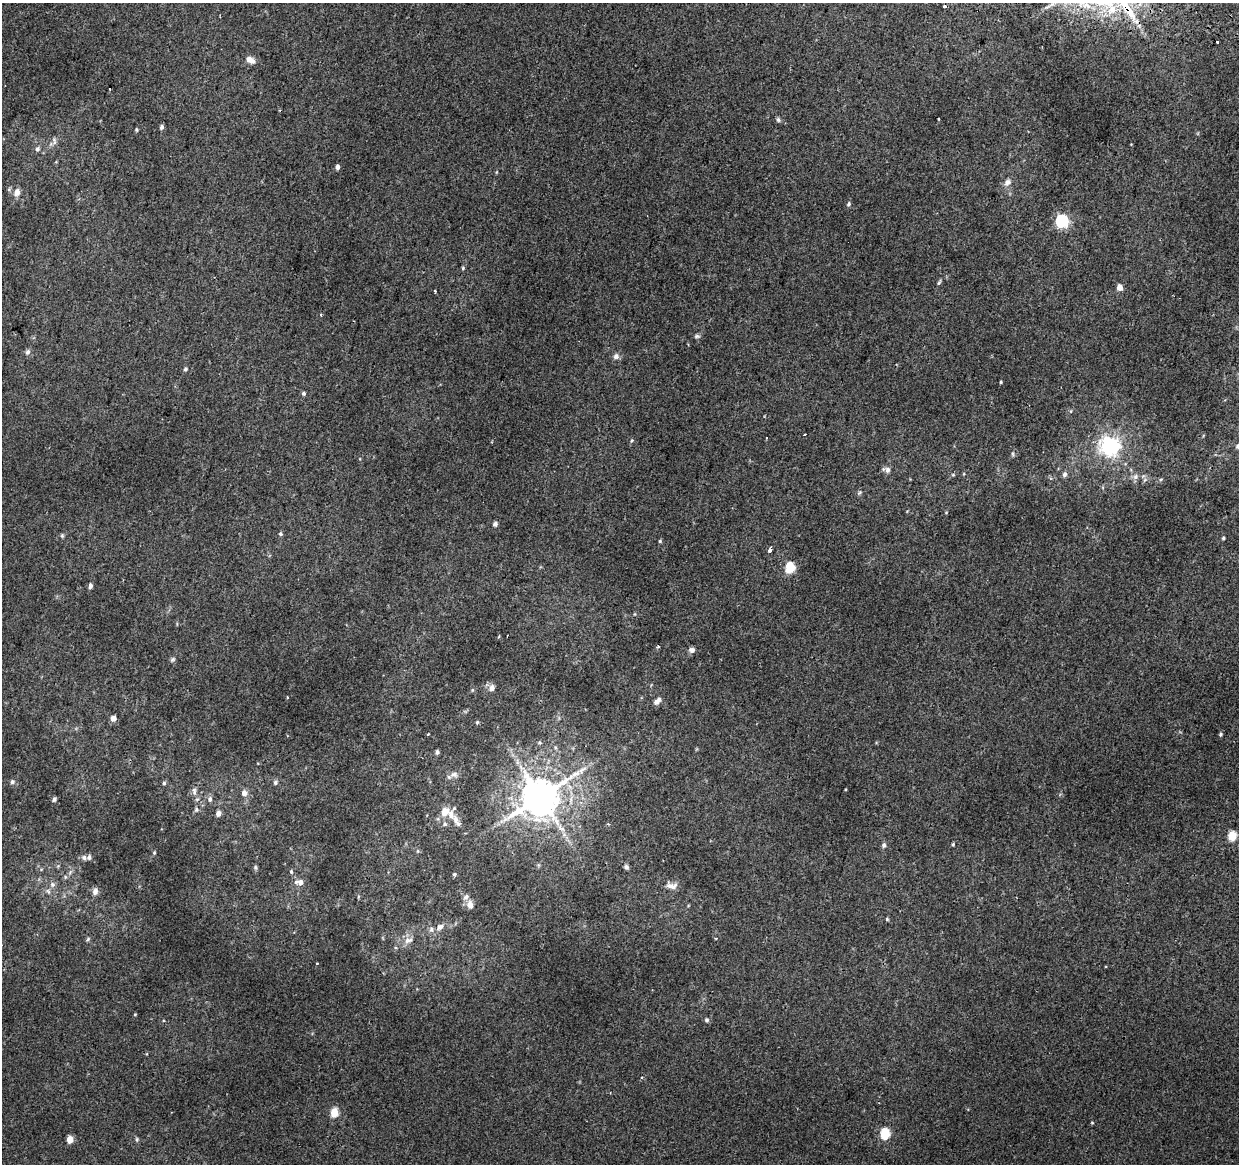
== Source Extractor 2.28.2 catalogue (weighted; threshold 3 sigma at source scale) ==
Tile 10 of 4 x 4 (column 2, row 3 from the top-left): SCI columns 1250-2486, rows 1444-2605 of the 4984 x 5270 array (HDU 1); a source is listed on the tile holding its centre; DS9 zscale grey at full resolution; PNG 1241 x 1166 px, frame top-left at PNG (2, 3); no overlay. Shown black and unused: <1% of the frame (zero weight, under 2 of 3 exposures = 3% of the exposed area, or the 3 px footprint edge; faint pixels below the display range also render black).
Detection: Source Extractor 2.28.2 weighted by HDU 2 'WHT'; one run over the whole footprint, this tile lists its part. Background 0.00417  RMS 0.0043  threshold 0.0193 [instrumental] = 3 sigma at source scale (4.5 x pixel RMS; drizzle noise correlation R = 1.50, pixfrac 1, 0.0396/0.0396 arcsec/px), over >= 5 px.
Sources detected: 111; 1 cosmic-ray / hot-pixel residue — not listed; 7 inside a brighter listed object's ellipse — not listed separately; the other 103 listed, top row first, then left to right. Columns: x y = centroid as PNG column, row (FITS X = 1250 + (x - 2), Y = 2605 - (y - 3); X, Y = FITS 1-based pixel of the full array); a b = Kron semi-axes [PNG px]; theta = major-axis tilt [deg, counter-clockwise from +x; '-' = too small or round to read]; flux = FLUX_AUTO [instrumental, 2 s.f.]
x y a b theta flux
944 6 4 3 - 3.7
1217 42 3 3 - 3.3
250 60 12 7 -22 3.1
110 89 3 2 - 0.38
938 119 3 2 - 0.37
778 120 7 5 -68 0.79
162 127 5 4 - 1.1
136 130 5 4 - 0.52
54 141 12 6 -87 1.5
37 149 7 6 - 1.1
337 167 5 4 - 1.7
1007 182 10 8 42 2.2
17 192 8 7 - 2.9
848 204 6 5 - 0.79
1061 221 6 6 - 73
463 268 4 4 - 0.48
939 282 9 4 63 0.72
1119 287 4 4 - 4.7
435 291 3 3 - 0.68
697 336 8 5 9 0.89
28 352 8 6 66 1.3
616 356 8 7 - 1.8
185 369 5 5 - 0.86
1001 382 3 3 - 0.44
304 393 4 4 - 1.4
1071 411 5 3 - 0.48
805 434 3 3 - 0.65
766 438 3 3 - 0.69
631 440 5 4 - 0.55
1110 446 7 7 - 190
1238 446 7 7 - 1.6
1013 454 6 4 -88 0.61
888 470 7 6 - 1.9
1064 474 7 6 - 1.4
1135 477 9 7 48 1.8
1161 479 6 4 57 0.62
1145 480 7 4 46 0.92
859 493 7 4 31 0.66
495 524 6 5 - 1.1
281 534 5 5 - 0.77
62 536 6 5 - 0.68
1223 538 4 4 - 0.53
660 541 4 4 - 0.55
770 550 4 3 - 4.1
790 567 6 5 - 25
90 586 5 4 - 1.6
635 614 5 4 - 0.41
658 647 4 4 - 0.82
692 650 7 6 - 1.7
172 659 8 5 39 0.85
492 688 9 7 76 2.2
472 690 6 3 72 0.49
657 701 10 5 44 2.1
113 718 5 5 - 2.8
477 722 5 4 - 0.53
428 734 3 3 - 0.78
1221 734 5 4 - 0.66
540 742 6 4 17 0.58
555 747 7 5 -89 0.8
437 752 4 4 - 1
454 775 11 8 2 2.1
12 782 6 6 - 1.2
275 782 6 5 - 0.95
164 783 5 4 - 0.67
194 791 10 5 -79 1.4
244 793 8 7 - 2.2
540 797 12 10 40 1400
54 799 5 4 - 1
210 799 7 6 - 1.3
196 809 6 5 - 0.81
445 811 13 11 64 5
218 813 5 5 - 2.3
456 821 21 8 -59 4
608 824 5 3 - 0.47
564 835 7 4 -19 1
1232 836 5 5 - 17
953 844 4 3 - 0.55
884 845 7 5 65 1.1
418 851 6 4 89 0.53
154 853 5 4 - 0.49
84 857 7 7 - 1.3
255 867 6 5 - 0.76
626 867 6 5 - 1.1
70 872 9 4 67 1.1
291 872 6 4 -70 0.64
455 874 4 4 - 1.1
300 882 11 7 -6 2.8
53 884 7 7 - 1.4
671 886 16 9 -9 2.9
95 891 10 7 76 1.9
470 905 10 7 -74 2.7
887 919 4 4 - 0.61
440 927 10 7 41 2
88 939 6 4 47 0.67
408 940 13 7 16 2.7
317 963 3 3 - 0.5
135 1014 4 3 - 0.36
707 1020 6 5 - 0.9
334 1113 5 5 - 13
1092 1123 5 3 - 0.36
885 1134 6 5 - 27
70 1139 5 5 - 7.4
137 1139 6 5 - 0.69
Overlapping masked pixels (flux is a lower limit): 1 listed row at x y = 944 6
Isophote crosses this tile's border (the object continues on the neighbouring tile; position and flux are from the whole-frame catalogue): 1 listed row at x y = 1238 446